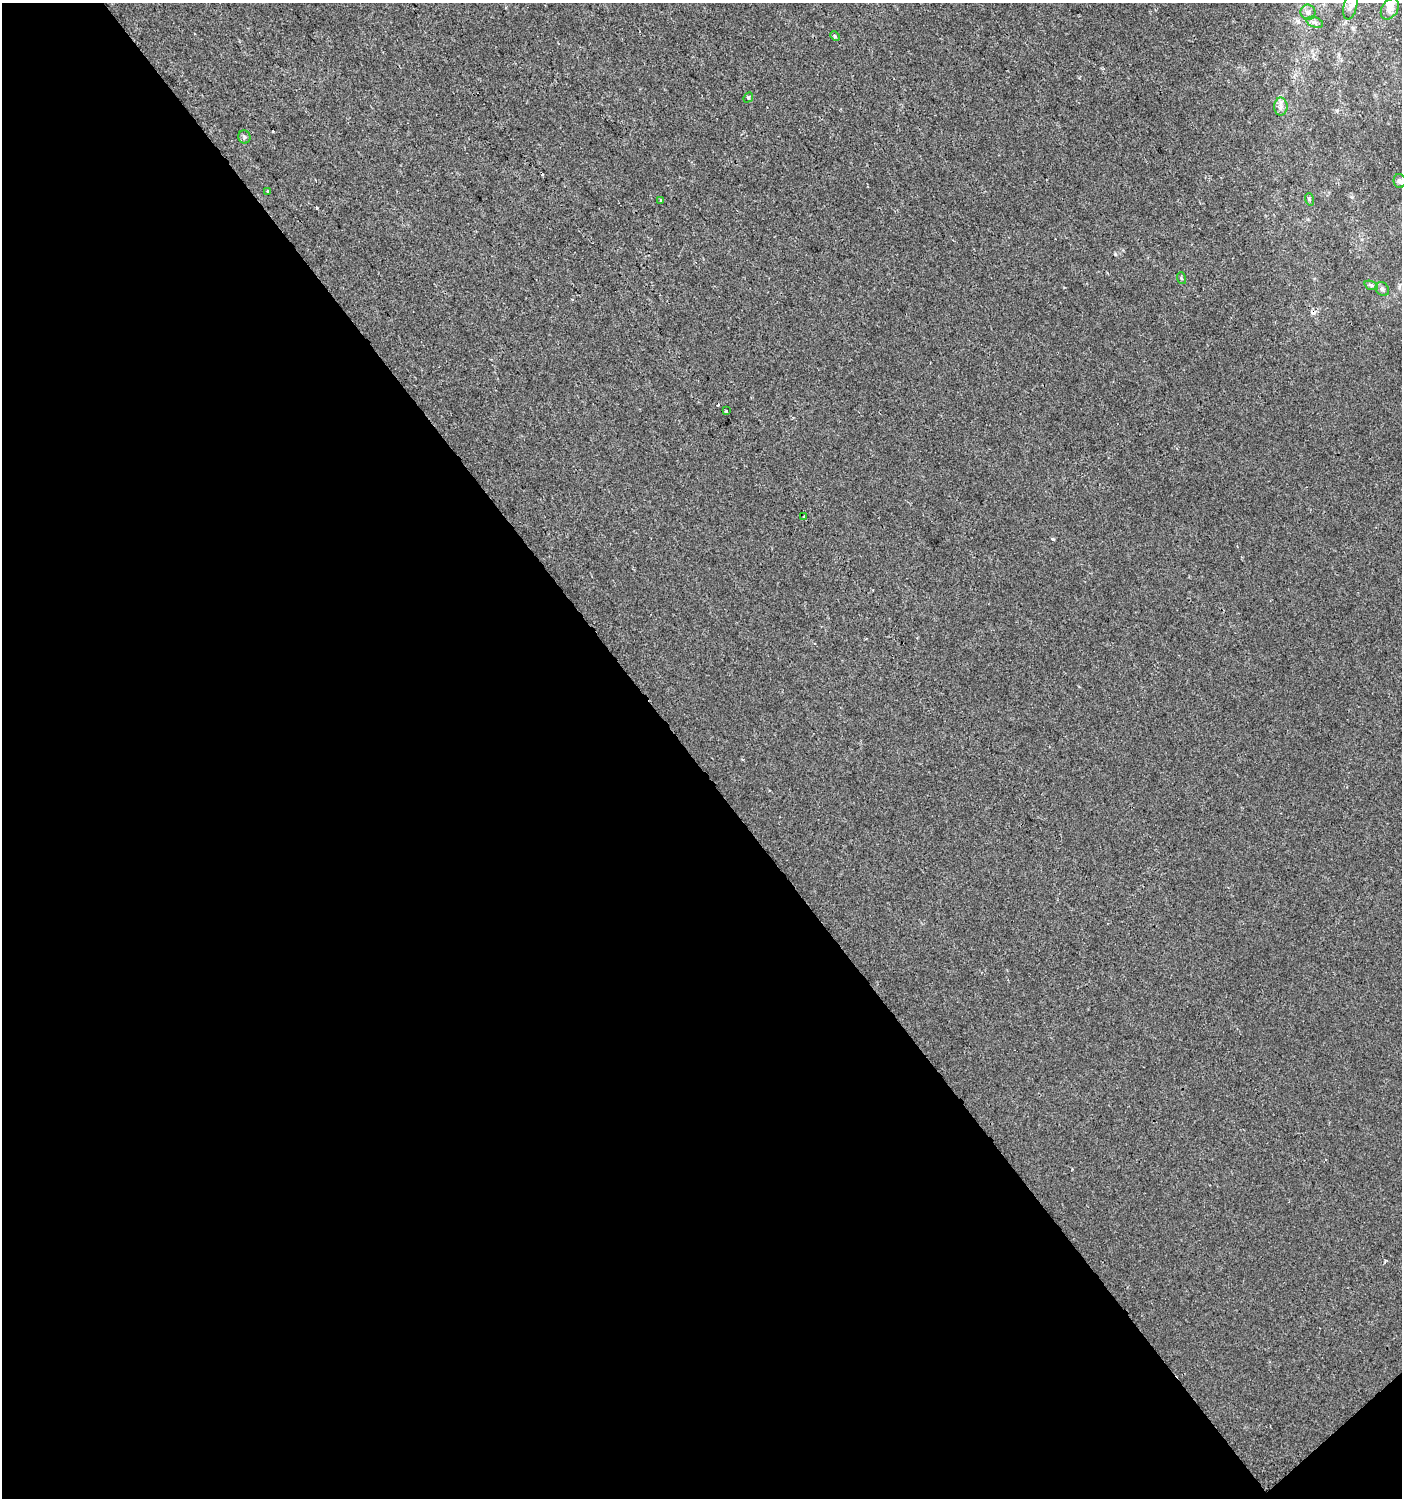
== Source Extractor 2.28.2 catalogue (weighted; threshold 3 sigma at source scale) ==
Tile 3 of 2 x 2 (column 1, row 2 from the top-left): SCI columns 97-1496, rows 1-1496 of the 2973 x 2992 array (HDU 1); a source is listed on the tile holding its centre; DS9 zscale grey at full resolution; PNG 1404 x 1500 px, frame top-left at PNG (2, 3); each listed source drawn as its Kron ellipse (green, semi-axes under 4 px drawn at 4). Shown black and unused: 49% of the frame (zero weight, under 2 of 3 exposures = <1% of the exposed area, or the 3 px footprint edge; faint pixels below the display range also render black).
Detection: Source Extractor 2.28.2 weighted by HDU 2 'WHT'; one run over the whole footprint, this tile lists its part. Background -6.51e-05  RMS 0.0041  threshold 0.0183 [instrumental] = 3 sigma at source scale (4.5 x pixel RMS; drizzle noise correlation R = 1.50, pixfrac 1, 0.0396/0.0396 arcsec/px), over >= 5 px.
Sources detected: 19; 2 cosmic-ray / hot-pixel residue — neither listed nor drawn; the other 17 listed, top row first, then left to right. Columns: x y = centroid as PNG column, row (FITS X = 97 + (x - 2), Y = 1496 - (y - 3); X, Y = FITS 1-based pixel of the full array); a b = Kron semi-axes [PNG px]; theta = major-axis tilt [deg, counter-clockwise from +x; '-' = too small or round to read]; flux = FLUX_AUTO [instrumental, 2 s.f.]
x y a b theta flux
1350 6 13 6 77 2
1390 9 11 8 56 2.6
1308 12 8 7 - 1.5
1315 22 8 5 -19 1.3
835 36 5 4 - 0.64
748 97 5 4 - 0.51
1281 106 9 6 89 1.7
244 137 6 6 - 0.84
1400 181 7 6 - 1.2
268 191 3 3 - 0.75
1309 199 6 4 -72 0.6
661 200 3 3 - 1.1
1181 278 6 4 -71 0.44
1371 285 7 4 -18 0.79
1382 289 7 6 - 1.2
726 411 3 3 - 1.4
804 517 3 3 - 1.9
Unlisted compact peaks at least as high as the median listed source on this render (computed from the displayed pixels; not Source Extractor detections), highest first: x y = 1053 539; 317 208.